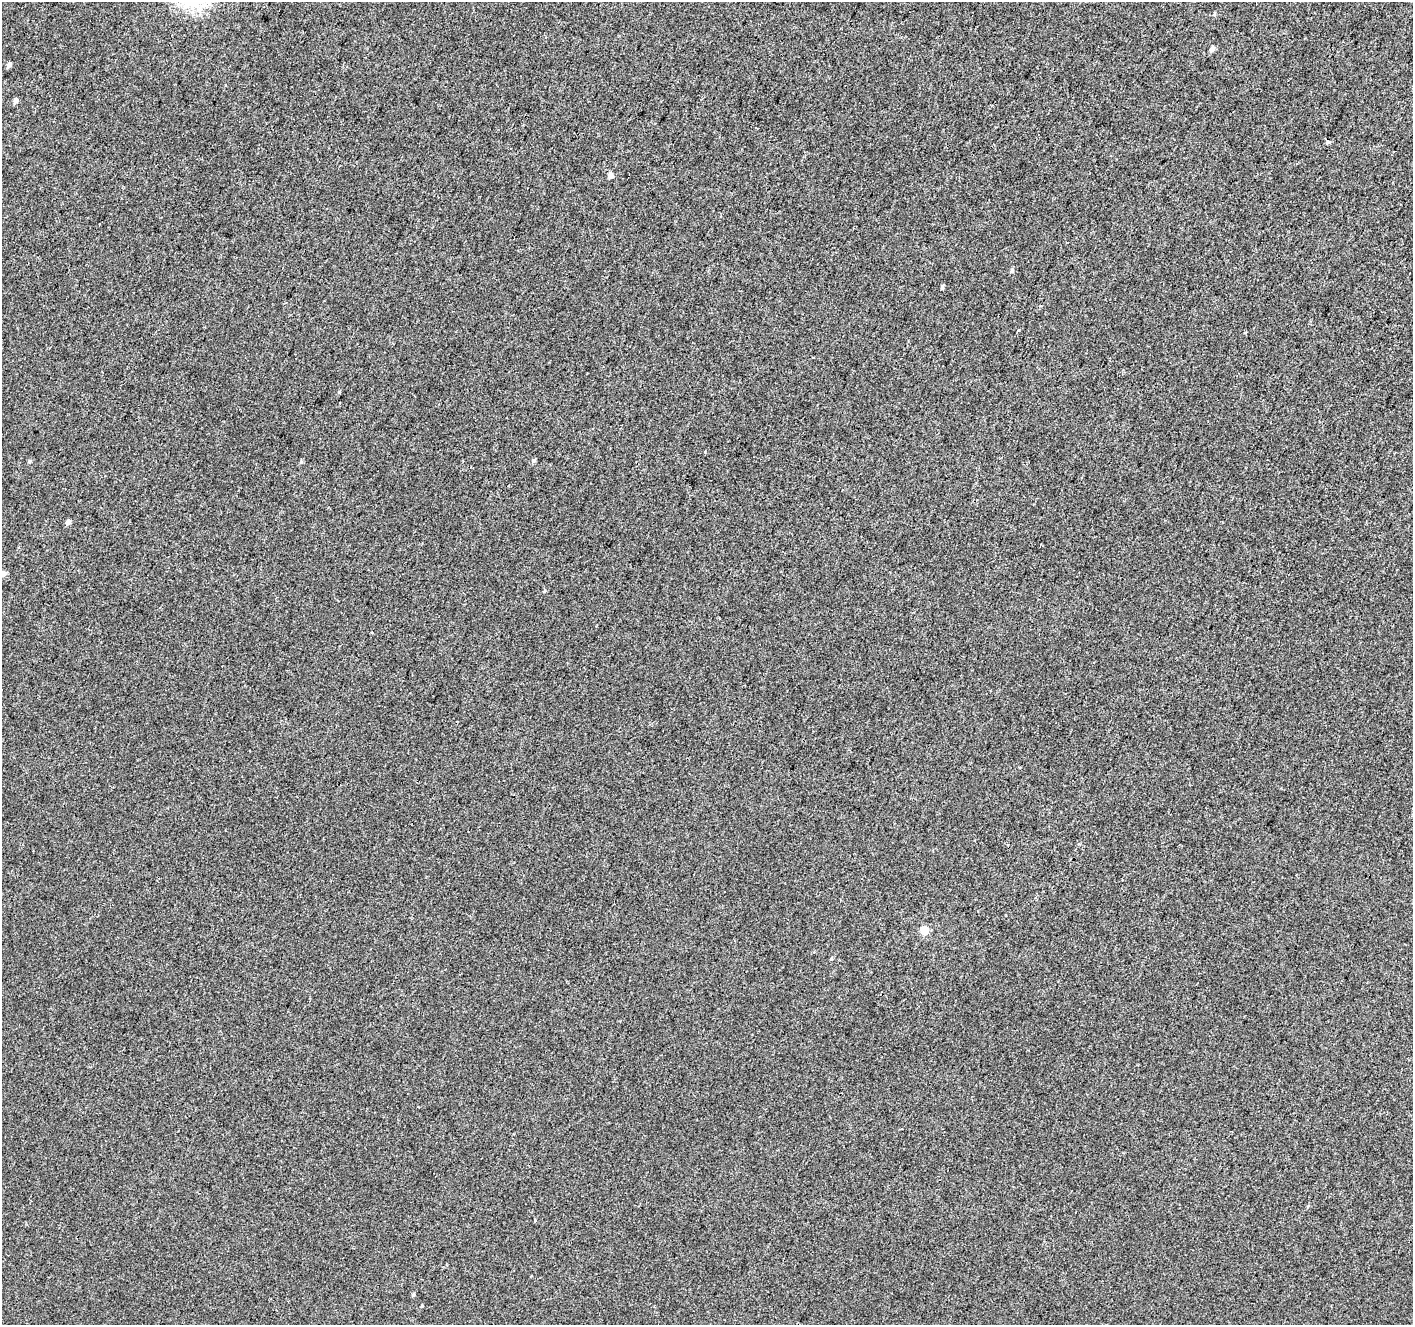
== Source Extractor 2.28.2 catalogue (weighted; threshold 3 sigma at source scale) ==
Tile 10 of 4 x 4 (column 2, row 3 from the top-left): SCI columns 1414-2824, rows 1532-2854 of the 5656 x 5772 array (HDU 1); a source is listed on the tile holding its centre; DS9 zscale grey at full resolution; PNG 1415 x 1327 px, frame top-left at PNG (2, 2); no overlay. Shown black and unused: <1% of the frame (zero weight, under 3 of 4 exposures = <1% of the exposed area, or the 3 px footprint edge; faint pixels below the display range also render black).
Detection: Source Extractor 2.28.2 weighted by HDU 2 'WHT'; one run over the whole footprint, this tile lists its part. Background -1.68e-04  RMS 0.0032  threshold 0.0146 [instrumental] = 3 sigma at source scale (4.5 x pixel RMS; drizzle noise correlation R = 1.50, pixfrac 1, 0.0396/0.0396 arcsec/px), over >= 5 px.
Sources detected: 17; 1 cosmic-ray / hot-pixel residue — not listed; the other 16 listed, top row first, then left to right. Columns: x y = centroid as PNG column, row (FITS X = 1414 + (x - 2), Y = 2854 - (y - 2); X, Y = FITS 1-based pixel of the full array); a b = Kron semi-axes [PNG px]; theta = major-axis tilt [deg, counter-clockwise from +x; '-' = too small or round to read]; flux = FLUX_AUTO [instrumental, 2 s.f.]
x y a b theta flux
1212 49 5 4 - 1.4
9 65 5 4 - 1
15 101 5 5 - 1.2
610 175 5 4 - 1.6
1012 270 6 4 61 0.58
942 287 5 3 - 0.53
1018 330 4 3 - 0.3
339 392 4 3 - 0.28
30 461 4 4 - 0.41
534 461 5 5 - 0.57
301 462 5 4 - 0.41
68 522 4 4 - 1.5
4 574 5 5 - 1.2
925 930 5 5 - 8.1
831 959 5 3 - 0.3
413 1295 5 4 - 0.43